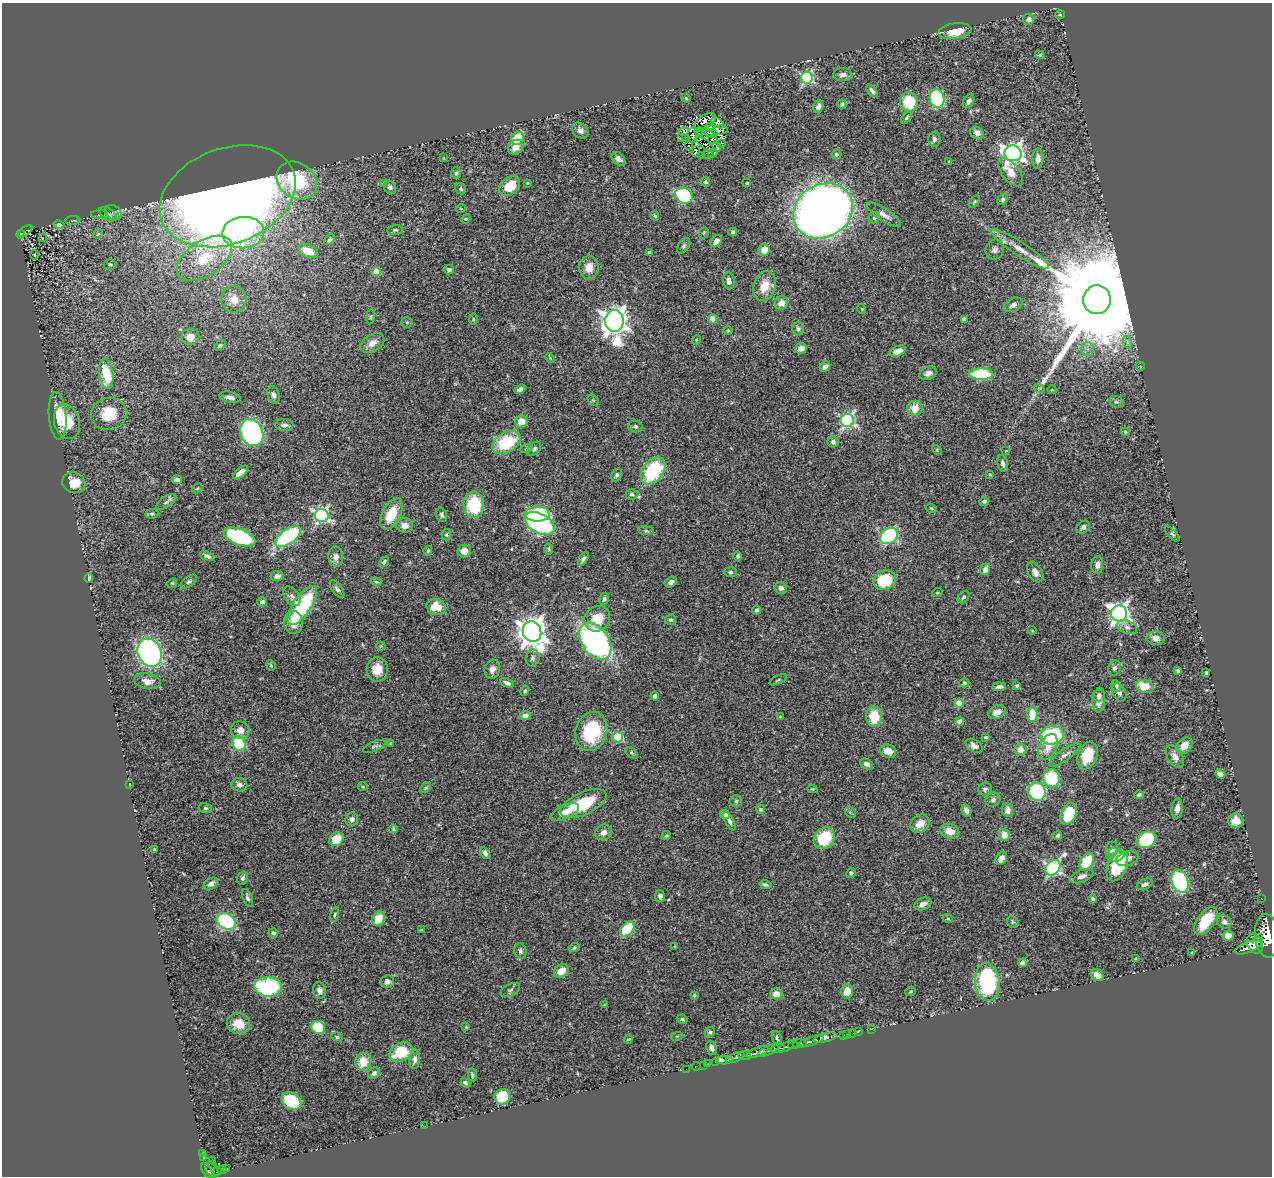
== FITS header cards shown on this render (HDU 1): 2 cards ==
NAXIS1  =                 1270
NAXIS2  =                 1174

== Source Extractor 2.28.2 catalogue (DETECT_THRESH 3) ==
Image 1270 x 1174 px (HDU 1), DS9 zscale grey, 1 PNG px = 1 image px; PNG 1274 x 1178 px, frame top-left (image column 1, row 1174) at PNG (2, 3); each listed source drawn as its Kron ellipse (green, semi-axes under 4 px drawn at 4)
Background 0.466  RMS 0.024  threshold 0.0735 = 3 sigma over >= 5 px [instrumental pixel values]
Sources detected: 401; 7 with non-positive FLUX_AUTO (blend fragments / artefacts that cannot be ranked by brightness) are neither listed nor drawn; the other 394 listed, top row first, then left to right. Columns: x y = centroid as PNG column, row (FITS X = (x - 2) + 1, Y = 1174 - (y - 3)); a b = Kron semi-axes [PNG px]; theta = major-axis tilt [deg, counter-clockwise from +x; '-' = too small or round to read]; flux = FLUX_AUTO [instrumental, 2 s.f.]
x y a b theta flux
1060 15 5 4 - 2
1029 19 5 5 - 7.7
955 31 16 8 9 32
1040 55 5 4 - 2.5
843 75 9 6 3 6.9
807 78 6 6 - 220
872 91 7 3 -52 5.2
686 98 4 4 - 1.9
937 99 9 7 -80 140
969 101 7 5 61 6.5
909 102 10 9 - 56
842 104 5 4 - 2.7
818 107 6 5 - 5.6
906 118 7 4 50 2.8
705 121 12 6 31 2.2
718 123 7 4 -36 2.6
710 127 4 3 - 2.2
720 130 8 4 5 8.9
580 131 9 7 -44 6.9
699 131 4 3 - 4.6
684 132 5 3 - 9.6
711 133 6 3 -10 3.4
977 133 7 6 - 9
693 135 8 4 -89 0.59
700 135 4 2 - 6.8
686 137 3 2 - 1.8
518 138 7 6 - 58
681 138 3 2 - 9.7
934 139 7 6 - 5
713 140 5 3 - 2.3
722 143 3 2 - 2.4
704 144 12 2 -40 2
689 146 3 2 - 3.6
717 146 5 3 - 4
516 147 8 6 40 14
696 151 5 3 - 2.9
713 153 5 2 - 3.1
1013 153 8 8 - 890
707 154 5 2 - 4.7
836 154 5 4 - 3.1
702 155 4 3 - 13
444 158 4 3 - 1.1
618 159 7 5 -46 6.7
1038 159 10 5 89 9.7
949 162 3 3 - 1.4
1011 172 17 8 -52 21
456 173 6 5 - 2.7
297 181 22 17 -36 130
706 182 5 4 - 3
384 183 4 4 - 1.4
527 183 4 4 - 1.7
747 183 3 3 - 1.8
509 186 11 8 37 42
390 187 7 6 - 5.5
461 189 6 5 - 2.7
228 196 70 47 21 2600
684 196 9 8 - 140
1003 199 6 5 - 3.1
974 201 7 4 52 2.4
461 208 5 3 - 1.5
823 211 31 26 32 1700
113 212 9 7 -35 5.7
108 214 9 6 -32 4.7
99 215 8 4 2 2.7
884 215 19 6 -34 9.3
655 216 5 3 - 2.5
874 218 6 5 - 3.5
466 219 4 4 - 1.5
73 220 7 2 0 1.8
59 224 5 4 - 4.7
395 230 8 4 6 3.1
25 231 8 4 35 120
733 232 4 4 - 3.6
243 233 21 15 4 100
704 233 6 4 69 2.1
21 234 4 3 - 27
98 234 5 4 - 1.8
42 238 3 3 - 2.5
329 240 6 4 42 3
716 241 6 5 - 11
684 246 9 5 54 3.5
1020 249 34 6 -33 23
764 250 6 5 - 20
995 250 10 9 - 6.8
308 251 10 6 -23 29
650 253 3 3 - 2.9
34 255 4 3 - 1.2
204 258 31 17 34 61
110 264 6 5 - 3.2
589 267 12 9 89 18
449 270 5 4 - 4.7
376 272 4 4 - 38
729 281 8 5 -82 8.1
765 286 15 11 74 29
234 299 13 12 - 18
1097 300 14 13 - 77000
781 303 7 6 - 15
1013 305 10 6 27 6.2
862 309 5 3 - 1.5
371 317 7 4 82 2.2
473 319 6 4 89 1.9
713 319 4 4 - 29
964 319 4 3 - 2.6
614 321 11 9 90 1800
407 322 6 5 - 2.2
798 329 7 6 - 4.4
728 331 4 3 - 1.4
190 337 9 8 - 15
696 340 5 3 - 1.4
1127 342 7 4 -71 3.2
372 343 13 8 33 13
220 345 6 4 32 3.5
801 348 6 5 - 9.5
1087 349 7 6 - 5.8
898 351 8 5 24 18
550 358 5 3 - 1.7
1140 366 4 3 - 1.5
825 367 6 4 42 6.3
928 373 9 6 22 7.5
106 374 15 7 -82 66
981 374 12 6 -2 130
1039 388 6 3 -17 2.1
520 389 6 4 36 5.8
1052 390 4 3 - 1.3
273 395 9 6 -73 5.4
230 397 11 5 -12 7
593 400 6 5 - 2.6
1116 402 7 5 -20 3.9
915 408 8 7 - 19
109 414 18 16 17 45
58 416 24 9 -85 28
521 421 6 6 - 20
847 421 6 6 - 360
67 422 17 12 -74 47
284 425 9 6 0 5.9
635 427 7 6 - 4.4
252 432 14 11 -66 280
1125 432 4 4 - 1.9
506 442 15 10 32 89
833 442 5 5 - 4.6
526 449 6 4 20 2.5
534 449 8 5 46 4.5
937 450 6 3 -47 1.6
1006 450 3 2 - 0.96
1003 464 8 5 -75 5.6
653 471 15 10 52 110
241 472 9 4 42 13
989 474 4 3 - 1.6
617 475 7 5 58 3.8
177 480 5 4 - 4.7
74 483 12 10 -23 25
197 488 5 3 - 1.7
631 494 6 5 - 3.5
984 501 5 4 - 3.2
166 502 11 5 35 4.7
474 505 13 10 -89 85
931 508 6 3 -18 1.8
152 514 7 4 7 2.5
391 514 17 9 62 42
538 514 12 7 -1 98
441 515 7 5 -68 4.5
322 516 7 6 - 370
540 523 16 9 -29 240
404 525 9 7 -9 12
1083 527 7 5 44 5.2
646 531 8 4 -8 2.8
1172 534 10 4 -48 3
446 535 6 4 -86 2.5
889 536 9 7 38 210
239 537 16 8 -20 160
288 537 15 7 34 220
549 549 6 4 -89 2.1
428 551 5 4 - 2.9
464 551 7 6 - 14
207 556 7 4 -23 4.9
738 556 4 3 - 3
336 557 10 7 -86 9.3
583 559 8 3 61 4.5
384 562 6 4 48 3.8
1097 565 9 6 85 9.5
985 569 6 4 70 10
731 572 6 5 - 3.2
1035 572 11 7 -59 8.9
277 576 6 5 - 8.2
89 578 5 3 - 4.1
885 580 12 9 27 65
189 582 9 5 36 3.6
376 582 6 4 -18 2.2
671 582 6 5 - 6.9
172 583 5 4 - 2.1
781 588 6 5 - 7.3
337 589 10 5 -54 4.5
937 593 5 3 - 1.5
292 596 11 6 -54 7
964 597 7 5 47 3.7
604 599 6 4 78 3.9
262 602 5 4 - 5.2
302 606 22 9 56 140
436 607 10 8 -15 28
757 610 4 4 - 2.9
1119 613 8 8 - 880
597 619 13 12 - 33
670 620 5 5 - 2.9
293 622 11 9 -88 22
1127 627 10 6 -22 6.7
1032 630 4 3 - 1.4
532 631 10 9 - 2400
1156 638 9 7 -3 8.2
595 641 20 13 -56 450
381 646 4 4 - 1.6
150 653 14 11 -62 450
533 658 8 7 - 5.8
271 665 5 4 - 1.9
1114 668 8 6 74 4.5
377 669 12 10 86 24
492 669 9 7 74 8.6
1178 671 4 3 - 3.1
1206 673 4 3 - 2.5
778 680 9 3 26 2.1
147 681 13 8 -9 13
507 683 7 4 -24 5.5
964 683 5 4 - 2.4
1017 686 4 3 - 2.9
1116 686 6 4 -64 2.7
1145 686 9 6 -16 30
999 687 7 4 6 5.9
525 691 5 4 - 2.3
1119 693 9 6 -63 5.8
655 696 4 4 - 5.8
1098 696 6 6 - 4.5
1099 700 12 6 86 11
959 703 4 4 - 29
997 712 9 6 23 13
1032 714 7 5 88 38
525 716 5 4 - 11
874 716 10 8 -88 52
780 717 4 3 - 1.5
959 721 4 4 - 8.1
240 730 9 8 - 13
591 731 20 15 75 88
1052 735 12 9 6 130
618 737 5 5 - 110
986 737 4 2 - 2.4
391 743 3 2 - 1.8
239 744 7 6 - 110
374 746 12 5 23 4
974 746 9 6 -31 8.3
1184 746 9 7 48 15
1048 747 14 8 63 20
1021 749 6 6 - 15
888 751 8 6 -18 16
632 753 7 4 -37 2.5
1065 755 19 5 36 8.1
1088 756 14 9 69 50
1175 757 13 7 -59 9.6
866 764 7 5 -27 6.4
1220 774 5 4 - 10
1051 778 9 8 - 80
129 784 4 2 - 1
239 785 8 6 -12 7.1
363 787 5 3 - 1.7
426 788 6 4 41 2.7
812 789 5 4 - 1.6
985 789 7 6 - 3.5
1037 792 9 8 - 160
1139 795 5 4 - 3.7
993 800 7 7 - 5.6
736 801 6 6 - 3
584 803 25 11 24 74
205 808 6 5 - 3
1177 808 10 5 84 8.7
760 809 5 4 - 2.8
1008 810 7 5 -85 9.3
966 811 6 4 -66 7.2
565 812 15 6 25 21
850 812 6 4 -44 2.3
725 814 5 4 - 10
1069 814 11 7 64 56
352 819 7 6 - 6.2
730 821 10 4 -62 4.2
1236 821 7 7 - 13
920 824 10 8 40 18
393 829 4 3 - 2.2
950 831 9 7 -19 19
603 832 9 7 24 8
1004 835 6 5 - 17
1058 835 5 3 - 2.8
666 836 5 3 - 2
824 838 11 9 52 83
336 839 8 6 40 32
1147 840 9 7 37 150
155 849 3 2 - 1.8
1112 849 7 6 - 7.1
485 853 6 4 -61 4.7
1115 855 9 7 5 11
1001 859 7 5 60 14
1127 859 11 7 17 12
1087 862 9 6 55 78
1117 866 16 9 68 78
1053 868 9 6 49 320
851 873 5 4 - 3.3
1082 876 12 6 20 8.6
243 878 6 5 - 4.2
1180 881 12 8 -68 200
211 884 8 5 35 7.1
1145 884 8 5 26 4.7
765 885 6 4 -12 3.8
660 896 6 5 - 6.5
247 898 9 4 -70 3.7
1261 898 2 2 - 7.2
1093 899 4 3 - 3
923 904 9 6 22 7.9
335 914 7 4 75 2.5
378 919 7 6 - 30
948 919 5 3 - 1.5
226 921 10 7 -32 200
1206 921 16 8 54 55
1013 922 6 5 - 2.5
1224 922 7 6 - 6.3
627 929 8 6 46 64
421 930 3 2 - 1.7
273 933 4 4 - 3.5
1228 936 5 5 - 19
1267 936 22 12 -85 3600
1258 938 3 3 - 230
1255 943 10 7 -63 1000
675 947 3 2 - 1.2
1248 947 14 5 20 640
574 948 5 3 - 1.9
520 951 7 6 - 4.7
1192 952 4 2 - 1.1
1136 959 3 3 - 2
1023 963 4 4 - 17
561 971 8 6 37 23
1097 975 7 5 -38 12
387 982 7 6 - 5.7
987 982 19 12 -83 180
268 987 14 9 -3 180
510 990 11 6 28 4.9
320 991 8 6 -80 6.6
847 991 7 6 - 20
910 992 5 2 - 1.5
776 994 6 5 - 13
694 995 4 3 - 1.8
605 1005 4 3 - 1.6
682 1019 5 4 - 2.2
238 1024 12 10 -16 30
318 1027 7 6 - 62
466 1027 3 3 - 1.7
871 1029 3 2 - 22
859 1031 3 2 - 8.2
710 1032 5 4 - 3.4
853 1033 2 2 - 10
847 1034 2 2 - 11
844 1035 3 2 - 19
677 1036 6 3 19 1.6
337 1037 6 4 -10 3
777 1038 6 4 -67 2.8
825 1038 12 4 13 840
628 1039 5 3 - 1.8
811 1041 13 3 17 910
793 1044 5 3 - 100
800 1044 7 4 2 82
787 1047 8 4 30 310
712 1048 7 5 -67 6.3
778 1049 7 3 8 230
768 1051 12 4 25 400
401 1052 12 8 28 70
757 1052 11 4 19 1200
744 1056 6 3 -1 290
735 1057 10 4 21 790
415 1059 9 5 85 6.4
724 1060 8 3 3 180
363 1062 9 8 - 31
716 1062 3 3 - 41
707 1064 3 3 - 31
703 1065 2 2 - 6.7
696 1066 4 2 - 10
686 1069 2 2 - 5.1
374 1073 6 5 - 4.8
472 1075 6 4 -78 2.8
466 1083 5 3 - 3.2
502 1097 8 7 - 61
291 1101 10 8 -36 83
425 1126 3 2 - 1.4
202 1153 3 2 - 12
204 1157 3 3 - 23
213 1160 2 2 - 17
213 1164 2 2 - 14
227 1168 4 3 - 64
212 1170 8 5 -52 290
222 1170 4 3 - 90
207 1171 8 4 -58 440
217 1171 3 2 - 58
At the frame edge (FLAGS 8, measured only in part): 1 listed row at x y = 1267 936
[7 non-positive-flux detections neither listed nor drawn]